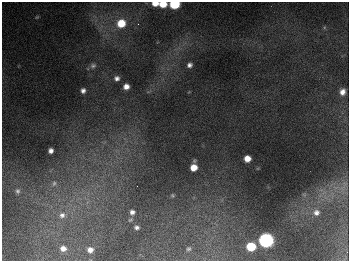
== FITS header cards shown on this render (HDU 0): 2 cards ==
NAXIS1  =                  347
NAXIS2  =                  259

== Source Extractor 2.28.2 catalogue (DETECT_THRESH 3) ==
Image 347 x 259 px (HDU 0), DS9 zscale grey, 1 PNG px = 1 image px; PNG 351 x 263 px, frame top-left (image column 1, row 259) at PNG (2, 2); no overlay
Background 675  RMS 50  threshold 150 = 3 sigma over >= 5 px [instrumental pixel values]
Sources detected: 29; all 29 listed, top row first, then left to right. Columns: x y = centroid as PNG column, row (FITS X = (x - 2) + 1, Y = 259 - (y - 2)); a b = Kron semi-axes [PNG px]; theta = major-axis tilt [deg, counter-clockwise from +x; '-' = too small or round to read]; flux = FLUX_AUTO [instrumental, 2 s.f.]
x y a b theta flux
155 3 6 4 5 3.4e+04
163 4 6 5 - 5.6e+04
174 4 7 5 4 2.3e+05
37 17 6 4 44 3.9e+03
121 23 9 8 - 8.4e+04
138 24 3 3 - 3.3e+03
189 65 5 5 - 1.2e+04
93 66 8 7 - 1.1e+04
117 78 6 6 - 1.3e+04
126 86 5 5 - 2.2e+04
83 91 5 4 - 1.3e+04
342 92 7 6 - 2.1e+04
51 151 5 4 - 1.5e+04
247 159 6 6 - 3.4e+04
194 167 6 6 - 3.9e+04
54 183 8 6 72 1.2e+04
344 186 21 7 61 3.3e+04
18 191 7 6 - 8.7e+03
172 195 5 5 - 4.6e+03
132 212 6 6 - 1.3e+04
316 212 9 8 - 1.8e+04
62 215 10 9 - 2.2e+04
130 220 7 4 30 5.0e+03
137 227 5 4 - 8.6e+03
266 240 7 7 - 1.1e+06
251 246 7 6 - 1.1e+05
63 248 6 5 - 1.9e+04
188 249 4 4 - 5.5e+03
90 250 5 5 - 2.0e+04
At the frame edge (FLAGS 8, measured only in part): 3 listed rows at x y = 155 3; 163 4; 174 4